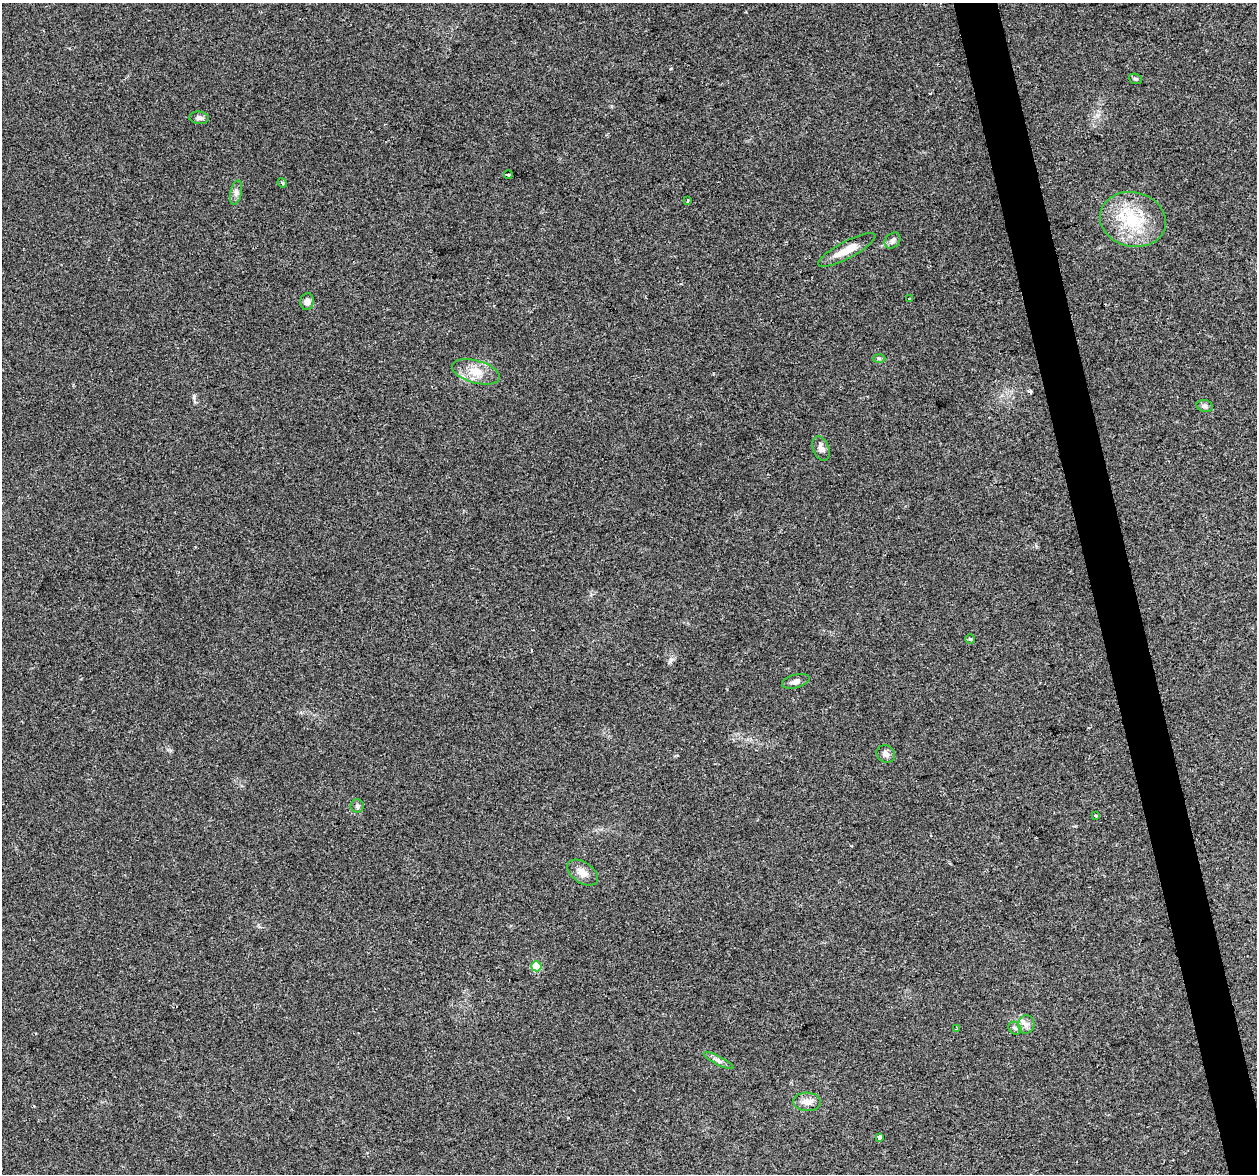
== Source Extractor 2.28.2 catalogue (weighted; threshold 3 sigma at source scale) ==
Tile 6 of 4 x 4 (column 2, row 2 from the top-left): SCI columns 1257-2511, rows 2430-3601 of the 5022 x 4810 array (HDU 1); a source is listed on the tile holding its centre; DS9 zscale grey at full resolution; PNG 1259 x 1176 px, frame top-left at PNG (2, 3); each listed source drawn as its Kron ellipse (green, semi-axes under 4 px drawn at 4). Shown black and unused: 3% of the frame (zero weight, under 2 of 3 exposures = <1% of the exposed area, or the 3 px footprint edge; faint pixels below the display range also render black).
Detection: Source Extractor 2.28.2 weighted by HDU 2 'WHT'; one run over the whole footprint, this tile lists its part. Background 0.0816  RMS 0.0076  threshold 0.034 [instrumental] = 3 sigma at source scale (4.5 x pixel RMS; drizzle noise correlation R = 1.50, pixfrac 1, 0.0396/0.0396 arcsec/px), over >= 5 px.
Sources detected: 29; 1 inside a brighter listed object's ellipse — not listed separately; the other 28 listed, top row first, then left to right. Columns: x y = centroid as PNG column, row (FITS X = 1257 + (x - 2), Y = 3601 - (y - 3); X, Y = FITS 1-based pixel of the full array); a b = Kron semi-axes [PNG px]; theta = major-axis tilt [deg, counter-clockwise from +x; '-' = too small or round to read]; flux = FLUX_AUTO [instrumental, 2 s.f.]
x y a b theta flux
1135 79 7 5 -20 1.2
199 118 9 6 -4 2.3
508 175 4 3 - 4.1
282 183 5 4 - 1.1
236 193 12 5 77 2.9
687 200 3 2 - 0.86
1133 219 33 27 -14 42
893 240 9 7 44 2.4
847 250 32 8 28 12
910 299 3 3 - 1.7
307 302 8 7 - 3.4
879 358 6 4 -2 1.1
476 372 24 11 -15 12
1205 406 8 6 -15 1.7
821 448 13 7 -69 4
970 639 4 4 - 0.96
796 681 14 6 16 3.7
886 754 9 8 - 3.7
357 806 6 6 - 1.8
1095 816 3 3 - 3.1
582 872 17 10 -35 6.5
536 966 5 5 - 27
1026 1024 9 8 - 3.5
1015 1028 7 5 -45 2
956 1029 4 3 - 0.64
719 1061 16 4 -27 2.8
807 1102 14 9 -3 6.2
879 1138 4 3 - 11
Unlisted compact peaks at least as high as the median listed source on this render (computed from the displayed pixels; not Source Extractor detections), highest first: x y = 194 397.